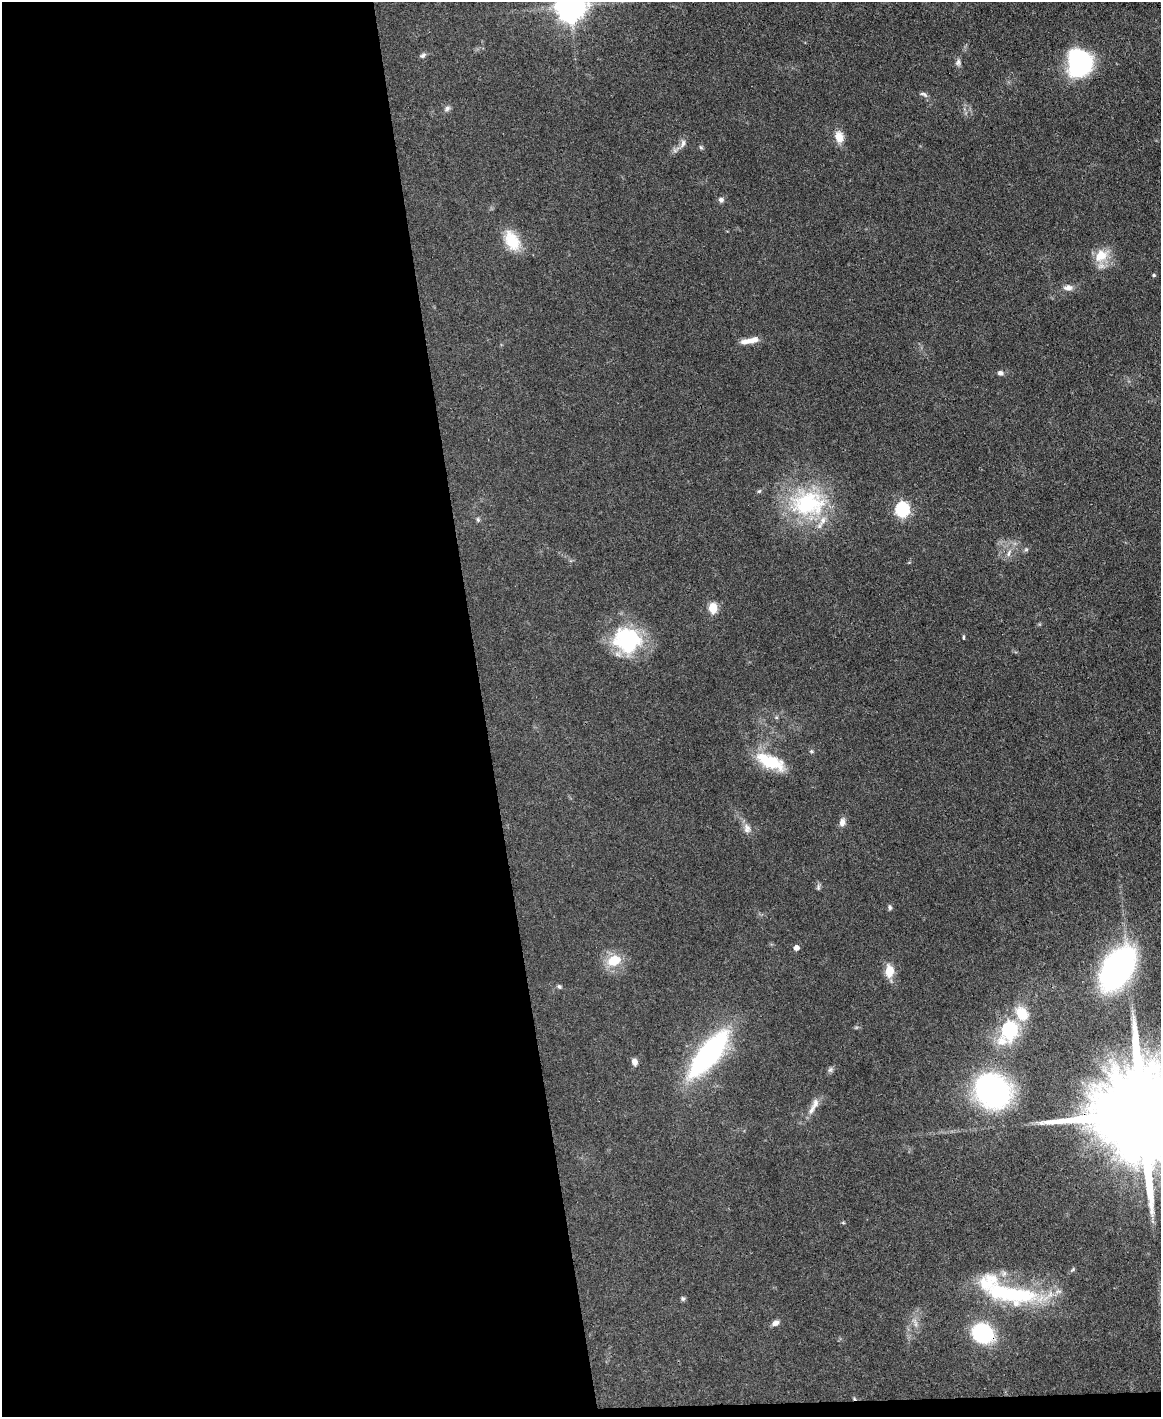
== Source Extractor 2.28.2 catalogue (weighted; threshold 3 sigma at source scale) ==
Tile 9 of 4 x 3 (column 1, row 3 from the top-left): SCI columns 1-1159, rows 243-1657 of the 4691 x 4623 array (HDU 1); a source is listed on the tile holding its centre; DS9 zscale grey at full resolution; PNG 1163 x 1419 px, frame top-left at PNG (2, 2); no overlay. Shown black and unused: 42% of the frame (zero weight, under 3 of 4 exposures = <1% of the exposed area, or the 3 px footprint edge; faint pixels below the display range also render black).
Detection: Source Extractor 2.28.2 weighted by HDU 2 'WHT'; one run over the whole footprint, this tile lists its part. Background 0.0795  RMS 0.0056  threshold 0.0253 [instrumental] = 3 sigma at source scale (4.5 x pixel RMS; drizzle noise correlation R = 1.50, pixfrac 1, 0.05/0.05 arcsec/px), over >= 5 px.
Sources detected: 53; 1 inside a brighter object's white glare — not listed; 3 inside a brighter listed object's ellipse — not listed separately; the other 49 listed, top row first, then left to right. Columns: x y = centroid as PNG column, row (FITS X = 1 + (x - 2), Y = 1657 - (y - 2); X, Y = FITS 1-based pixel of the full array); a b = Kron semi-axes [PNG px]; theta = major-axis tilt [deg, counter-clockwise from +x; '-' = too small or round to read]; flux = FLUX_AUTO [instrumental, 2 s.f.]
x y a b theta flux
571 6 9 9 - 810
423 55 8 5 28 1.4
958 62 9 6 75 1.8
1080 66 25 16 41 68
924 94 12 4 -27 1.5
447 108 8 7 - 1.6
839 137 13 9 -80 7.1
683 143 11 7 77 2.4
701 147 6 5 - 0.91
721 200 7 6 - 1.7
512 241 26 16 -62 15
1101 255 20 15 35 12
1154 275 5 4 - 0.8
1068 288 13 8 1 3.5
746 341 18 7 8 5
1000 373 6 6 - 1.8
759 491 7 4 44 0.85
808 503 50 36 -1 61
902 509 7 6 - 92
478 519 6 5 - 1
1009 553 12 6 68 2.7
713 608 6 5 - 26
963 637 6 3 90 0.6
627 640 35 30 -18 46
811 751 6 5 - 0.86
770 761 38 15 -24 22
842 822 11 7 81 3
747 828 13 9 -79 3.6
818 887 9 5 83 1.2
890 907 7 5 -73 1.1
796 948 5 5 - 3.1
614 961 17 13 21 14
1117 968 42 25 57 140
889 971 14 9 -90 8.6
559 986 6 5 - 1
1022 1013 19 13 -53 13
1009 1030 9 7 65 130
709 1054 40 15 51 140
635 1062 8 6 -72 2.9
830 1070 8 6 44 1.5
993 1091 29 24 -33 140
811 1110 20 7 62 5
1142 1113 38 22 1 20000
843 1223 5 3 - 0.57
1010 1294 73 24 -12 68
683 1299 6 5 - 1.1
775 1323 9 6 31 2.7
915 1323 12 4 -81 2.3
982 1333 17 14 -29 65
Overlapping masked pixels (flux is a lower limit): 2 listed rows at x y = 1142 1113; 982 1333
Isophote crosses this tile's border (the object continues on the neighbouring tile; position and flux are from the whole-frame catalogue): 2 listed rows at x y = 571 6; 1142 1113